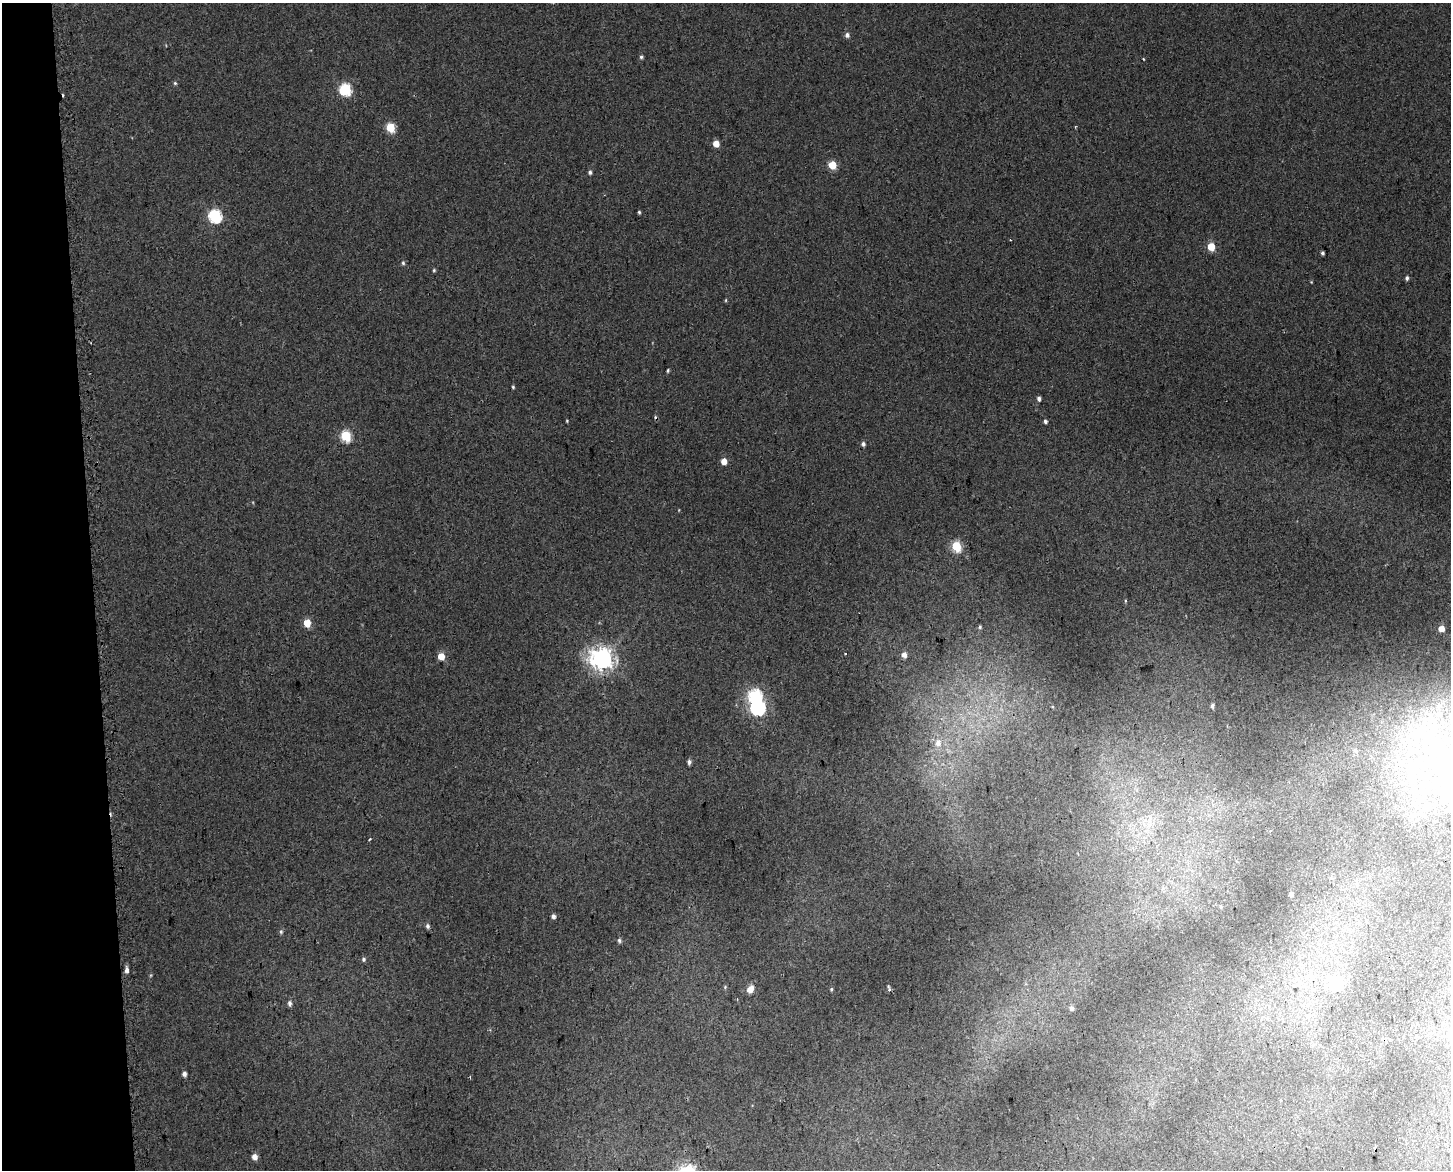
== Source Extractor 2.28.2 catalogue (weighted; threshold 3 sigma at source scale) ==
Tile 4 of 3 x 4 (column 1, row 2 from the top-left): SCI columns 26-1474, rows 2395-3562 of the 4454 x 4791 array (HDU 1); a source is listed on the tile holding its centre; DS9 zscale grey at full resolution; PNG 1453 x 1172 px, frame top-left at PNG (2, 3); no overlay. Shown black and unused: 6% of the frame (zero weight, under 2 of 3 exposures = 4% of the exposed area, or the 3 px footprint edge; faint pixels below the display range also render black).
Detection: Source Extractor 2.28.2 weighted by HDU 2 'WHT'; one run over the whole footprint, this tile lists its part. Background 0.00247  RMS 0.0062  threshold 0.0277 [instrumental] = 3 sigma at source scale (4.5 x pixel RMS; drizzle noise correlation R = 1.50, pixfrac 1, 0.0396/0.0396 arcsec/px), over >= 5 px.
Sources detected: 67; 2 inside a brighter object's white glare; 5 cosmic-ray / hot-pixel residue — not listed; the other 60 listed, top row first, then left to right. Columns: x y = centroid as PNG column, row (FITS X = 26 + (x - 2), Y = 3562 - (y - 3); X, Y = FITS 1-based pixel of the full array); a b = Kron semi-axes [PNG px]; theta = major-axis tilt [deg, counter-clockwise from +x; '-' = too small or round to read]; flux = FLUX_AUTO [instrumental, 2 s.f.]
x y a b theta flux
847 35 6 6 - 2.1
641 57 5 4 - 1.2
1143 59 3 3 - 0.61
175 83 5 4 - 0.93
345 89 7 6 - 52
390 127 6 5 - 26
716 143 5 4 - 7.8
832 165 5 5 - 19
590 172 5 4 - 1.3
639 212 4 3 - 0.84
215 216 7 6 - 81
1211 247 5 5 - 15
1322 253 4 3 - 1.2
403 263 5 5 - 1
434 270 4 4 - 0.75
1407 278 5 4 - 1.4
726 300 5 3 - 0.59
668 370 4 3 - 0.77
513 387 4 3 - 0.78
1039 399 5 4 - 1.8
567 421 3 3 - 0.55
1045 421 5 4 - 1.3
346 436 6 5 - 44
863 444 5 4 - 1.6
724 461 5 4 - 7
956 546 6 5 - 37
1125 601 5 3 - 0.55
307 623 5 5 - 13
980 627 5 5 - 0.91
1441 628 5 4 - 6.4
904 655 5 5 - 4.3
441 656 5 5 - 11
602 659 8 7 - 490
1212 706 5 5 - 1.7
758 707 7 7 - 140
938 743 10 8 81 4.3
1355 751 6 5 - 1.4
689 762 5 4 - 1.8
1449 773 82 35 -81 110
1414 790 13 6 30 4.7
1150 819 14 5 72 4.3
1270 831 3 2 - 1.3
370 839 4 2 - 0.59
1291 894 4 4 - 1.6
553 916 4 4 - 2.5
428 926 6 5 - 1.6
281 932 6 5 - 1.1
619 940 6 5 - 1.3
363 959 5 5 - 1.3
126 970 6 4 -89 2.6
151 975 5 3 - 0.63
1336 983 7 6 - 74
725 987 5 4 - 0.68
750 989 7 5 50 6.7
831 989 5 4 - 0.74
889 989 6 3 -74 1.4
289 1003 6 4 -83 2
1071 1008 6 5 - 1.8
184 1074 5 4 - 2.6
254 1157 5 5 - 4.7
Isophote crosses this tile's border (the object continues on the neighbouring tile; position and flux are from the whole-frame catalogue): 1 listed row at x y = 1449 773